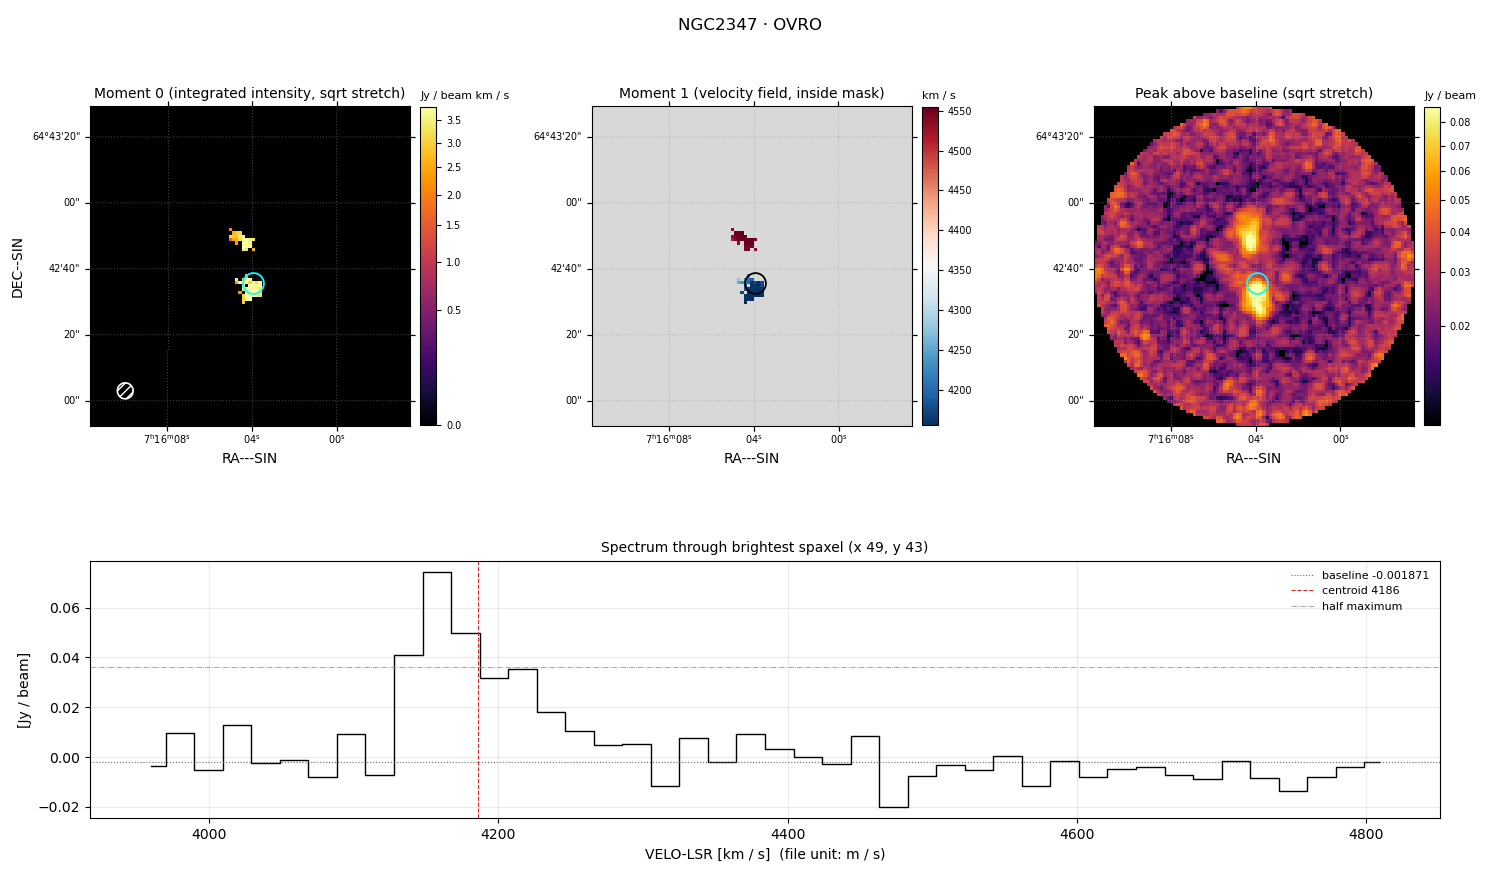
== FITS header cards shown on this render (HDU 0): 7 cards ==
OBJECT  = 'NGC2347 '  /
TELESCOP= 'OVRO    '  /
BUNIT   = 'JY/BEAM '  /
CTYPE1  = 'RA---SIN'  /
CTYPE2  = 'DEC--SIN'  /
CTYPE3  = 'VELO-LSR'  /
NAXIS3  =                   44  /

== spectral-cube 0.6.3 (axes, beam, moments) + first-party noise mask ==
SpectralCube HDU 0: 44 channels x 97 x 97 spaxels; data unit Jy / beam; figure title: NGC2347 · OVRO
Units: BUNIT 'JY/BEAM' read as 'Jy/beam' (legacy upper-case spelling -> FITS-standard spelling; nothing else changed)
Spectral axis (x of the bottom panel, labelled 'VELO-LSR [km / s]  (file unit: m / s)'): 3960 .. 4809 km / s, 44 channels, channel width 19.7 km / s
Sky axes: RA---SIN/DEC--SIN; field 1.62' x 1.62' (1 arcsec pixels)
Beam (drawn as the hatched ellipse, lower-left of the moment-0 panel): BMAJ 4.85 arcsec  BMIN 4.79 arcsec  BPA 11.7 deg
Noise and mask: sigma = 0.011 Jy / beam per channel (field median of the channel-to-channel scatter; agrees with the line-free scatter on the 7291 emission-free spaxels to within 4%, no correlation factor applied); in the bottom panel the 41 channels outside the line scatter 8.9e-03 Jy / beam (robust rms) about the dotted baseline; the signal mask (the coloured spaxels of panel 2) covers <1% of the field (6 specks smaller than half a beam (13.2 px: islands under 14 px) dropped from it)
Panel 1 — Moment 0 (line voxels x channel width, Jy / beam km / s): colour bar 0 .. 3.81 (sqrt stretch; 0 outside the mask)
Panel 2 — Moment 1 (intensity-weighted velocity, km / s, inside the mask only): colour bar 4155 .. 4555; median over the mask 4207
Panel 3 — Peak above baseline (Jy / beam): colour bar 0.0128 .. 0.0869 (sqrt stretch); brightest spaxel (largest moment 0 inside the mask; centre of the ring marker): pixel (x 49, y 43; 0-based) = FK5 07h16m04.0s +64d42m36s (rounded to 0.5 s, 1 arcsec steps: no finer than the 1 arcsec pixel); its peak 0.0761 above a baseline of -0.001871
Panel 4 — spectrum at that spaxel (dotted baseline -0.001871 Jy / beam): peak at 4157 km / s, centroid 4186 km / s (red dashed line; intensity-weighted over the run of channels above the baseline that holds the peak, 4128 .. 4305 km / s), W50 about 59 km / s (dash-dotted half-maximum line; edge to edge of the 3 channels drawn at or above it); detected line 4128 .. 4187 km / s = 3 of 44 channels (7%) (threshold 4 sigma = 0.042 Jy / beam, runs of >= 3 channels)